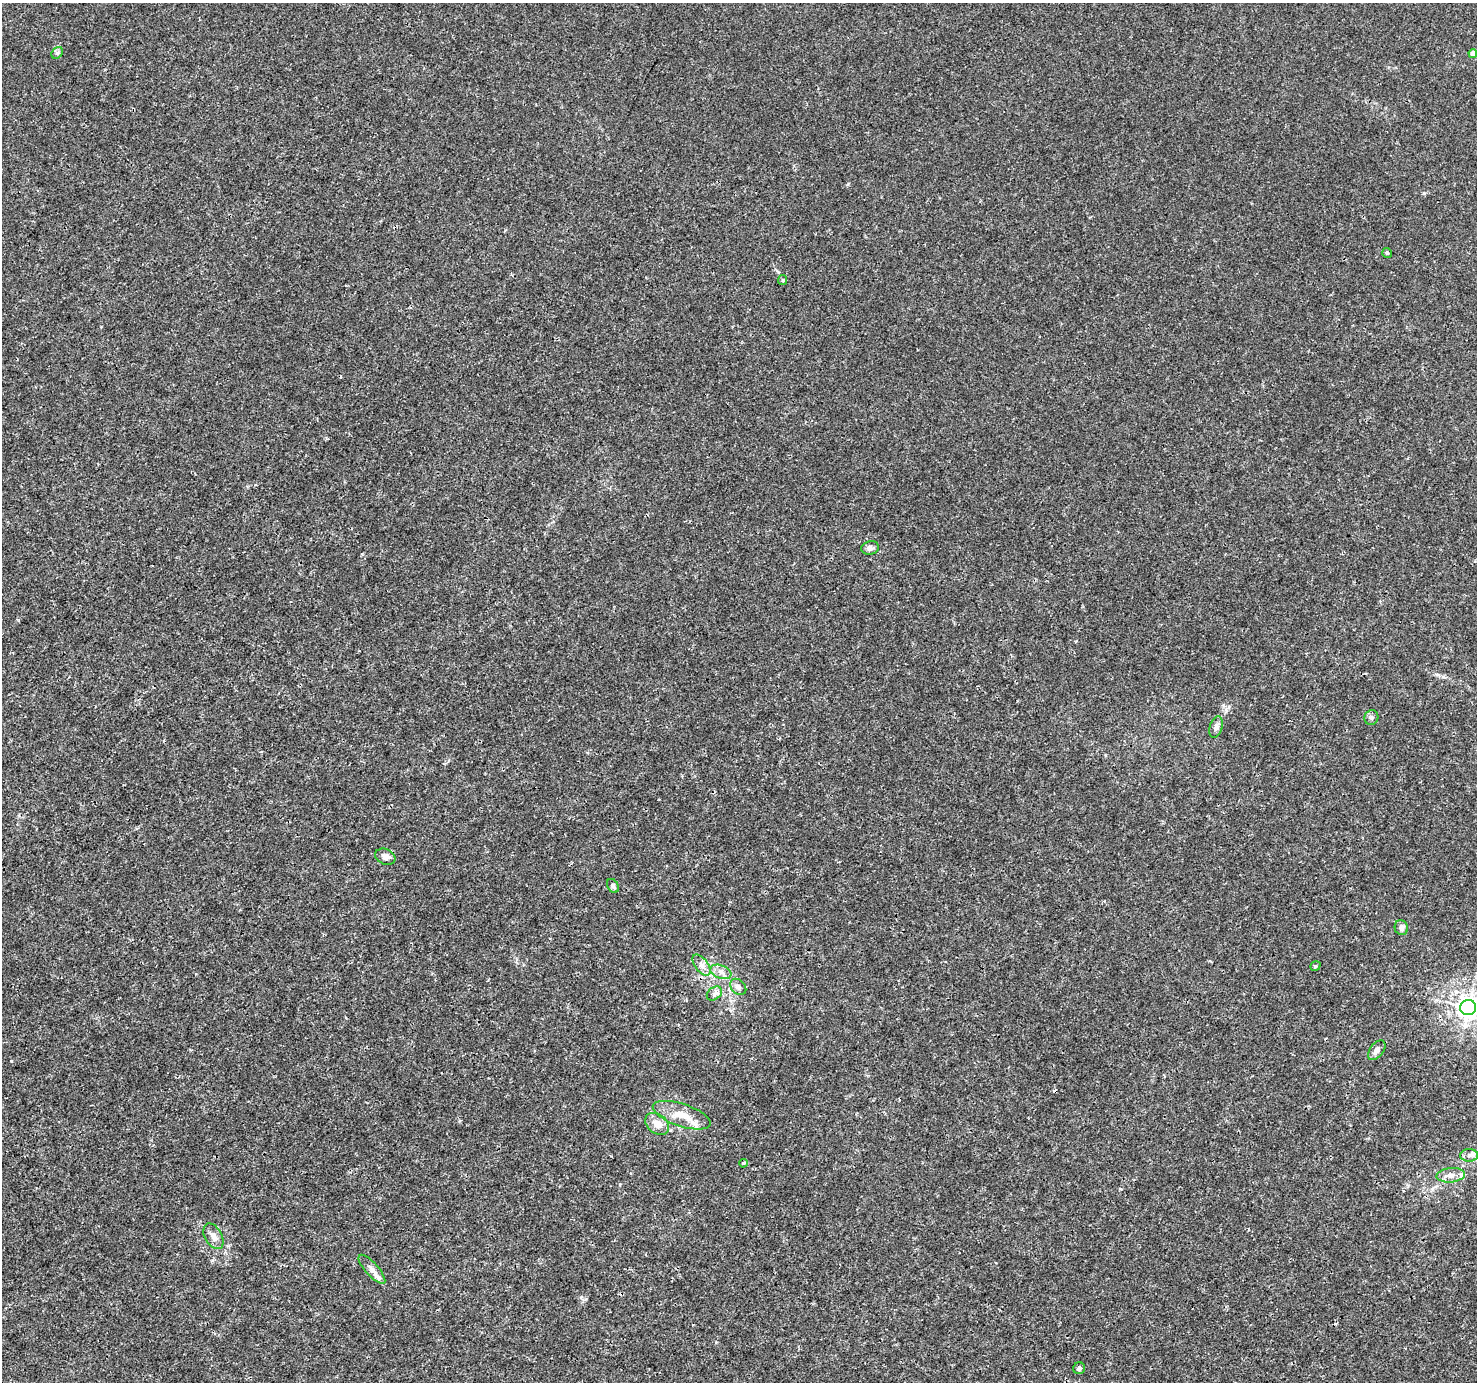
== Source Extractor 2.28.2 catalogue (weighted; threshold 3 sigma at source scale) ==
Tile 7 of 4 x 4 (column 3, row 2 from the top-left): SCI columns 2955-4429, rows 2941-4320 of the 5904 x 5819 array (HDU 1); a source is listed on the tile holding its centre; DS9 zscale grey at full resolution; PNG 1479 x 1384 px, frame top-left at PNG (2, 3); each listed source drawn as its Kron ellipse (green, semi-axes under 4 px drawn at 4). Shown black and unused: <1% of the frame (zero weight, under 3 of 4 exposures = <1% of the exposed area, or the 3 px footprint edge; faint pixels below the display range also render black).
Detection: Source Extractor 2.28.2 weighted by HDU 2 'WHT'; one run over the whole footprint, this tile lists its part. Background 0.00288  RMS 0.0011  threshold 0.00492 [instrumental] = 3 sigma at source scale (4.5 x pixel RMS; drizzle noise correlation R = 1.50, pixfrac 1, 0.0396/0.0396 arcsec/px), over >= 5 px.
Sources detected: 27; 2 cosmic-ray / hot-pixel residue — neither listed nor drawn; the other 25 listed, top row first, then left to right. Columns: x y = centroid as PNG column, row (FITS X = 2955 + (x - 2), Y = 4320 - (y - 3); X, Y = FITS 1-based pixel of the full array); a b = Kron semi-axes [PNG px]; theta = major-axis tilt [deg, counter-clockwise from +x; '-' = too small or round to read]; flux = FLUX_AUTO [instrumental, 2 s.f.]
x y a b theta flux
57 53 6 5 - 0.19
1473 53 4 4 - 0.8
1387 253 5 5 - 0.18
783 280 5 4 - 0.13
870 548 9 6 13 0.39
1371 717 7 7 - 0.28
1216 727 11 6 74 0.42
385 857 10 7 -21 0.51
613 886 7 5 -57 0.31
1401 928 7 6 - 0.42
702 965 12 6 -54 0.58
1315 966 5 4 - 0.23
721 972 11 6 -21 0.62
738 987 9 7 -45 0.47
714 993 8 6 38 0.38
1468 1007 8 7 - 89
1377 1050 11 6 52 0.56
682 1115 30 11 -18 2.4
657 1124 13 9 -37 1.2
1469 1155 9 6 3 0.42
743 1163 4 3 - 0.14
1451 1175 14 7 5 0.74
213 1236 14 8 -60 0.77
372 1269 18 6 -48 0.73
1079 1368 6 5 - 0.3
Isophote crosses this tile's border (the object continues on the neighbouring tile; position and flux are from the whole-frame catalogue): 1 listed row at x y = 1468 1007
Unlisted compact peaks at least as high as the median listed source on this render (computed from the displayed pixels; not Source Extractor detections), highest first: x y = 848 184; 1424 193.